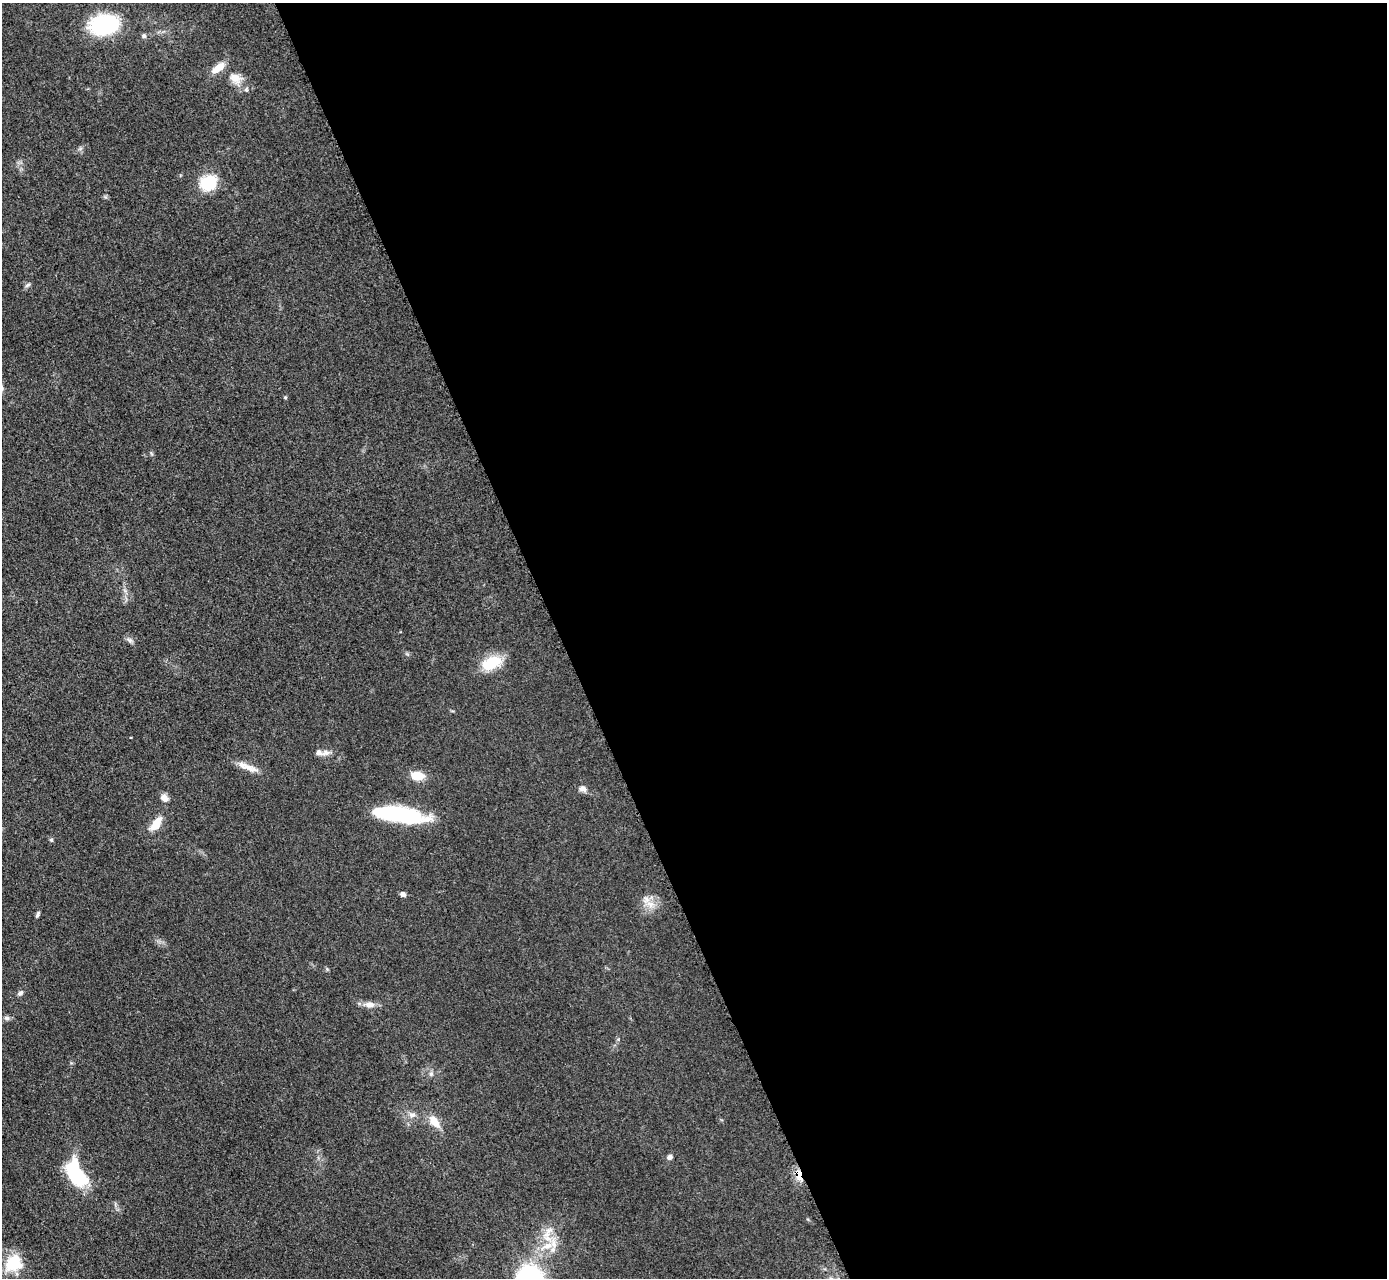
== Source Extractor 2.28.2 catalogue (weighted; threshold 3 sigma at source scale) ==
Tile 8 of 4 x 4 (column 4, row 2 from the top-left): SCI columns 4175-5559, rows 2847-4122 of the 5624 x 5584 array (HDU 1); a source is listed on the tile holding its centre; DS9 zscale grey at full resolution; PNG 1389 x 1280 px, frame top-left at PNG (2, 3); no overlay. Shown black and unused: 60% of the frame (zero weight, under 3 of 5 exposures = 4% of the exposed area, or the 3 px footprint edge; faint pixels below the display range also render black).
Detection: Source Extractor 2.28.2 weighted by HDU 2 'WHT'; one run over the whole footprint, this tile lists its part. Background 0.0524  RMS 0.0056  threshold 0.0251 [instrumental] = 3 sigma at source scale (4.5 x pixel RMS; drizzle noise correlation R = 1.50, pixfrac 1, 0.05/0.05 arcsec/px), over >= 5 px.
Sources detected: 35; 2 inside a brighter listed object's ellipse — not listed separately; the other 33 listed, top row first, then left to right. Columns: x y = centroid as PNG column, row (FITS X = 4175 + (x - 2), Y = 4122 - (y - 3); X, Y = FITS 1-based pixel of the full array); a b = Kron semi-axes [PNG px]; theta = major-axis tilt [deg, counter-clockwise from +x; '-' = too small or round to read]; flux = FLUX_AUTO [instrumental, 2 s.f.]
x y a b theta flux
103 25 25 17 9 52
144 36 7 6 - 1.2
218 68 19 8 37 7.1
235 78 19 13 -27 7.7
208 183 20 16 32 19
27 285 8 5 28 1.2
285 397 5 4 - 0.59
129 640 9 6 -27 1.6
491 663 25 14 24 17
326 753 11 7 13 2.9
247 767 30 7 -20 6.2
417 776 14 9 -6 9.6
582 788 9 7 -16 2.8
164 798 9 7 -53 3.6
400 815 54 15 -8 51
156 824 17 9 57 9.2
51 840 6 5 - 0.8
403 894 6 5 - 1.8
646 899 13 9 79 4.6
38 914 9 4 65 1.1
20 993 8 6 41 1.5
369 1004 17 8 -2 4
7 1018 8 6 0 1.6
431 1074 6 5 - 1.3
412 1115 10 8 25 2.8
434 1122 15 9 -50 7.8
670 1157 7 5 36 1.7
76 1174 24 13 -63 51
798 1174 15 8 -83 5.5
549 1230 13 7 31 4
547 1246 22 9 22 8.8
14 1263 21 18 41 19
530 1278 16 16 - 97
Overlapping masked pixels (flux is a lower limit): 1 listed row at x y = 798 1174
Isophote crosses this tile's border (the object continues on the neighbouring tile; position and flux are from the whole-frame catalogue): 1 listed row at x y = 530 1278